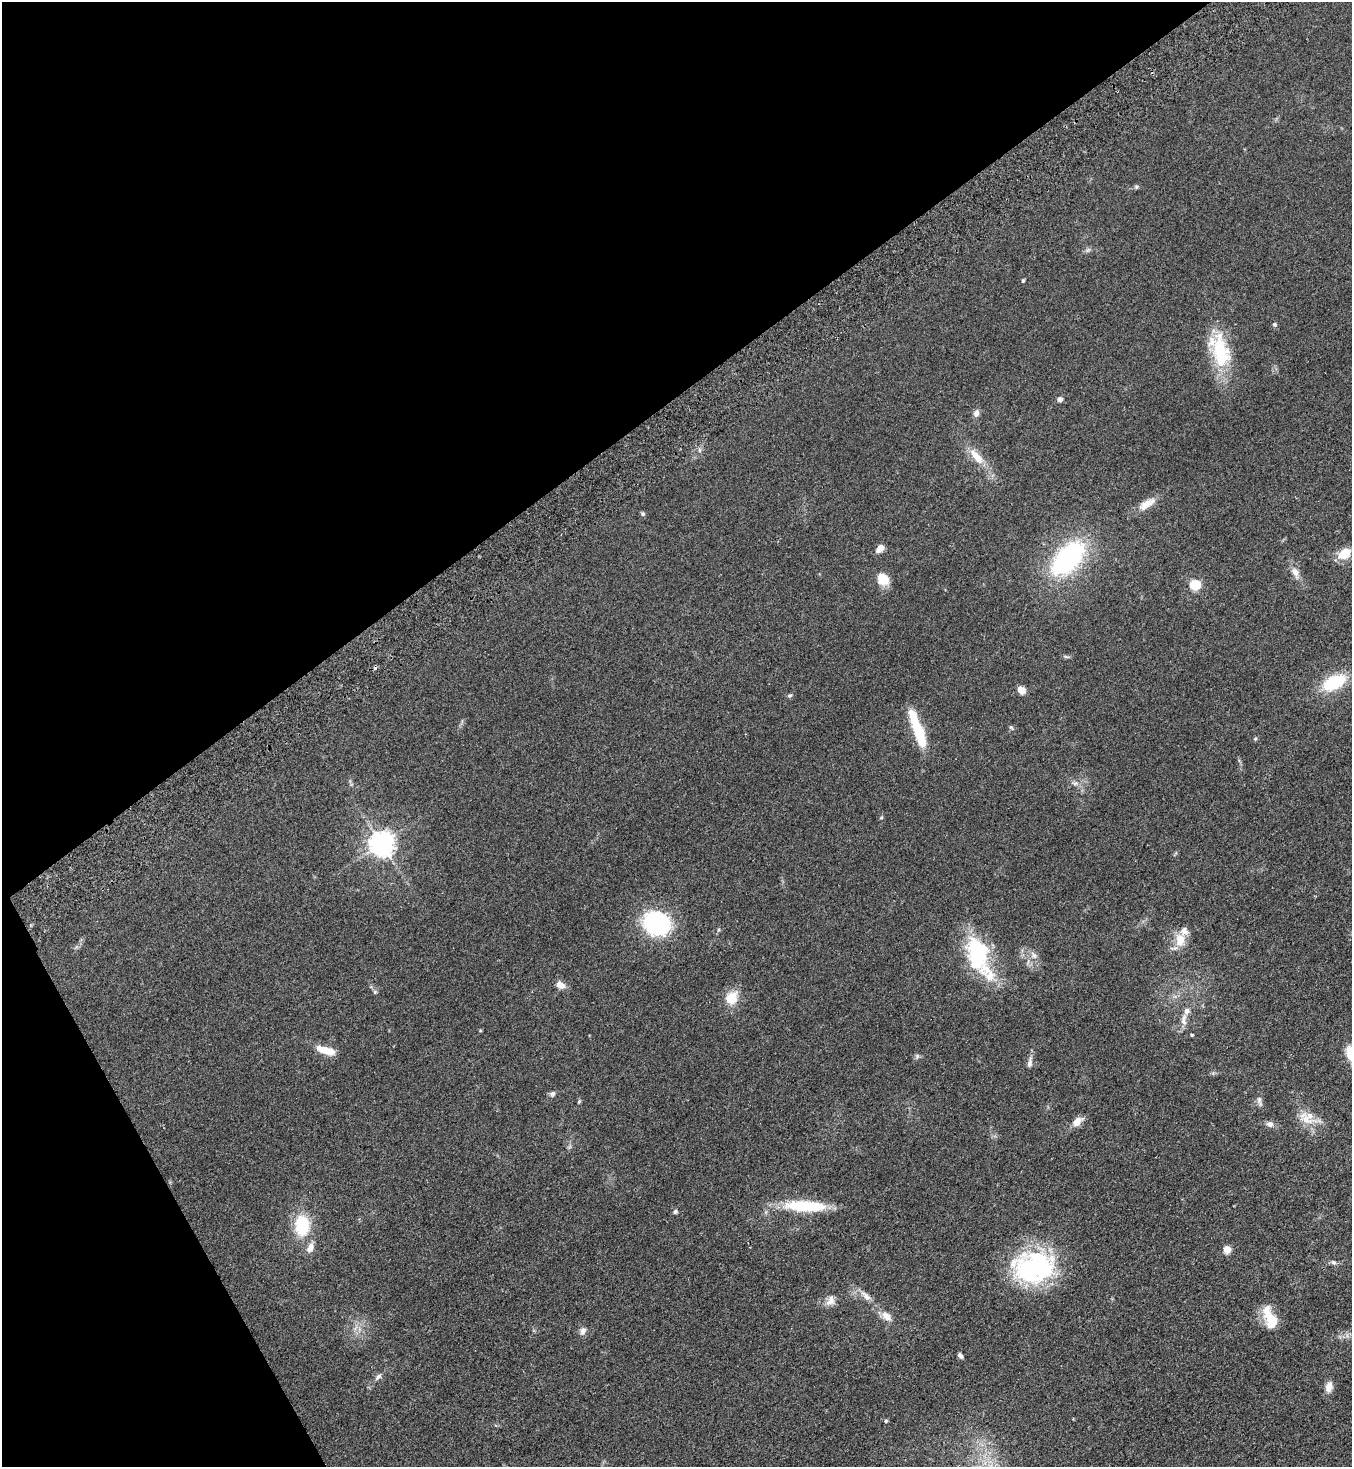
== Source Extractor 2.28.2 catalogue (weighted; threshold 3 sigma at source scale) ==
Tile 5 of 4 x 4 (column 1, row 2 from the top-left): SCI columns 332-1681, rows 2983-4447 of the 5925 x 5963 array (HDU 1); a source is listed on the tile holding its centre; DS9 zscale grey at full resolution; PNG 1354 x 1469 px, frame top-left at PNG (2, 2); no overlay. Shown black and unused: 32% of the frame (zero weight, under 2 of 3 exposures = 3% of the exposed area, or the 3 px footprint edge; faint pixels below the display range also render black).
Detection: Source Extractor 2.28.2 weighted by HDU 2 'WHT'; one run over the whole footprint, this tile lists its part. Background 0.091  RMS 0.009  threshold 0.0403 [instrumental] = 3 sigma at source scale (4.5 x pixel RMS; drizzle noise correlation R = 1.50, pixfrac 1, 0.05/0.05 arcsec/px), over >= 5 px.
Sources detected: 69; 1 inside a brighter object's white glare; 1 cosmic-ray / hot-pixel residue — not listed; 7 inside a brighter listed object's ellipse — not listed separately; the other 60 listed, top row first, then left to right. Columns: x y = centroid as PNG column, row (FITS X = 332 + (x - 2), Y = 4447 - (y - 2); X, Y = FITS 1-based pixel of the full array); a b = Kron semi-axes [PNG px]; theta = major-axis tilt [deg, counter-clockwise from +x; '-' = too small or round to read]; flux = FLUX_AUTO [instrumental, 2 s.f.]
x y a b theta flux
1136 187 6 5 - 1.3
1088 250 7 4 18 1.6
1023 280 5 4 - 1.1
1274 324 6 6 - 1.4
1221 351 46 21 -80 51
1060 399 6 5 - 3.3
976 413 9 7 72 4.2
976 456 26 10 -48 15
1147 504 26 10 31 11
643 514 6 6 - 1.4
880 548 9 6 43 7.2
1344 554 16 11 34 15
1068 558 32 17 47 150
1295 572 16 9 -67 6.8
883 579 14 12 -51 13
1194 585 5 5 - 65
1066 657 10 3 -15 1.3
1334 682 24 13 28 43
1021 690 8 7 - 6.6
789 696 6 5 - 1.5
1011 727 7 4 -52 1.3
919 732 32 10 -71 40
1255 739 5 4 - 1.1
1075 783 9 6 8 3
881 818 5 5 - 1.1
381 844 8 8 - 870
656 923 30 25 -23 79
1180 940 20 13 83 14
977 954 43 25 -82 72
1034 955 12 7 -51 4.5
560 985 11 8 -28 6.1
375 992 6 5 - 1.4
732 998 10 8 60 21
1184 1019 19 8 84 6.9
480 1030 4 4 - 0.81
1192 1035 4 3 - 1.2
324 1050 16 8 -20 13
917 1056 7 6 - 1.8
1030 1063 16 6 80 3.9
552 1094 8 7 - 2.4
579 1101 5 4 - 1.1
1259 1101 15 6 -79 3.2
1306 1119 28 14 -42 16
1077 1122 13 7 41 8.8
1270 1124 9 7 -8 4
805 1206 48 12 -2 44
675 1212 6 5 - 1.7
302 1225 28 19 -90 34
1227 1249 5 5 - 21
1333 1262 8 6 -28 2.2
1033 1267 48 35 6 120
866 1296 20 8 -44 7.1
830 1301 16 9 60 6.2
887 1316 15 9 -47 7.6
1272 1321 22 16 -74 19
583 1331 10 8 73 3.6
960 1356 7 4 -54 2.2
378 1377 10 6 43 3
1329 1387 14 9 77 6.2
886 1421 5 5 - 1.6